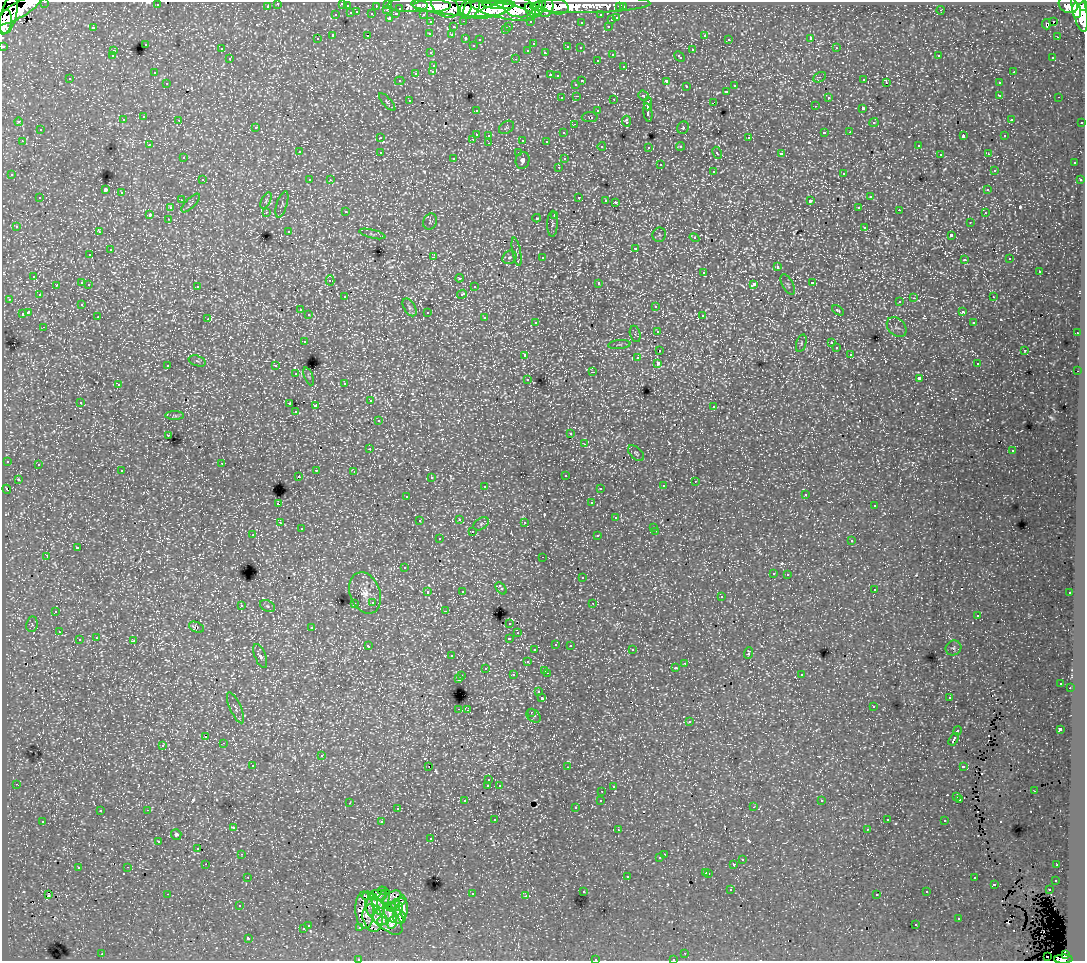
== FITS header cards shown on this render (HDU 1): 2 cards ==
NAXIS1  =                 1083
NAXIS2  =                  959

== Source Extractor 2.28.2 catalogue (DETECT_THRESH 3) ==
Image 1083 x 959 px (HDU 1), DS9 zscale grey, 1 PNG px = 1 image px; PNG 1087 x 963 px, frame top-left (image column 1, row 959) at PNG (2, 2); each listed source drawn as its Kron ellipse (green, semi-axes under 4 px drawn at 4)
Background 102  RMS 1.1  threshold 3.22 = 3 sigma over >= 5 px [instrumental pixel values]
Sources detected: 1015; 1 with non-positive FLUX_AUTO (blend fragments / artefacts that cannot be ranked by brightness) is neither listed nor drawn; of the other 1014, the 500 brightest by FLUX_AUTO listed and drawn (514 fainter detections omitted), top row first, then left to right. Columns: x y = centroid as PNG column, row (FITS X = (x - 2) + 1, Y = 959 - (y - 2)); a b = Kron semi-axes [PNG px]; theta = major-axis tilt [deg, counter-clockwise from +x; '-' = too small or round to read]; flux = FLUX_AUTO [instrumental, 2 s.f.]
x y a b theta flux
45 2 3 2 - 3400
278 3 3 3 - 2800
342 3 3 3 - 1000
388 4 3 3 - 5100
499 4 16 3 -2 100000
157 5 3 2 - 170
408 5 20 7 -1 29000
539 5 7 5 26 72000
590 5 60 8 2 190000
1068 5 10 8 -29 120000
267 6 3 3 - 2000
347 6 3 3 - 1000
376 6 3 2 - 1300
432 6 18 6 0 230000
445 6 15 10 -30 200000
555 6 13 8 -14 130000
1084 6 5 3 - 75000
459 7 48 8 -5 400000
518 7 15 10 -10 220000
546 7 10 7 80 130000
620 7 3 3 - 1500
623 7 3 3 - 2600
400 8 3 3 - 1100
466 9 8 5 68 120000
471 9 11 7 55 160000
1079 9 23 7 -78 370000
19 10 27 7 31 350000
387 10 3 2 - 430
494 10 21 5 19 240000
532 10 8 6 -44 150000
941 10 4 3 - 180
503 11 33 7 -12 440000
538 11 4 3 - 78000
1076 11 7 4 -87 160000
357 12 3 3 - 470
351 13 3 3 - 890
372 14 3 3 - 1300
396 14 4 3 - 910
423 14 3 2 - 2300
9 15 20 8 76 270000
336 15 3 3 - 540
601 15 3 3 - 1500
390 18 3 3 - 1700
617 18 3 3 - 650
611 20 3 3 - 330
464 21 3 2 - 470
530 21 3 3 - 1500
5 22 12 6 80 220000
431 22 3 3 - 2500
581 22 3 3 - 190
1054 22 3 3 - 2300
1046 24 5 4 - 380
509 26 3 2 - 340
608 26 3 2 - 490
93 27 3 3 - 1100
453 27 3 3 - 500
505 30 3 3 - 200
429 33 4 3 - 280
368 35 3 2 - 170
452 35 3 3 - 340
704 35 3 3 - 360
333 36 3 3 - 1800
1057 37 3 2 - 210
811 38 3 3 - 17000
317 39 3 3 - 250
466 39 4 3 - 470
729 39 3 3 - 160
480 40 3 3 - 330
145 44 3 3 - 540
533 44 3 3 - 190
473 45 3 3 - 300
3 46 3 3 - 5200
568 47 4 3 - 550
580 48 3 3 - 260
836 48 3 2 - 360
221 49 3 3 - 280
528 50 3 3 - 230
692 50 3 3 - 700
113 51 3 3 - 400
431 53 3 3 - 310
545 53 4 3 - 550
612 54 3 3 - 470
939 55 3 2 - 180
112 56 3 3 - 210
679 57 6 3 -44 570
1053 57 3 2 - 240
230 59 3 3 - 470
516 59 3 2 - 670
597 60 3 3 - 300
434 65 3 3 - 440
624 66 3 3 - 390
433 71 3 3 - 500
1013 72 3 2 - 400
154 73 3 3 - 160
416 73 3 3 - 800
550 75 3 3 - 580
558 76 3 3 - 260
820 77 7 4 27 210
70 79 3 3 - 320
864 80 3 2 - 220
400 81 5 4 - 180
582 81 3 2 - 600
666 81 3 3 - 1500
886 82 3 2 - 240
167 83 3 3 - 240
999 83 3 3 - 360
576 84 3 3 - 340
734 86 3 3 - 430
686 87 3 3 - 360
726 91 3 3 - 590
643 95 5 4 - 170
1000 95 3 3 - 390
577 96 3 2 - 380
828 97 3 3 - 300
1059 97 3 2 - 240
562 98 3 3 - 170
614 99 3 2 - 630
409 100 3 3 - 350
387 102 11 4 -49 160
713 103 4 3 - 610
648 104 7 3 88 3400
815 106 3 2 - 220
863 108 3 3 - 1400
476 110 3 3 - 270
598 111 3 3 - 450
648 113 9 3 -81 3400
144 117 3 3 - 270
590 117 8 5 0 210
1011 119 3 3 - 290
123 120 3 3 - 390
179 120 3 2 - 340
626 121 6 4 -86 360
19 122 4 3 - 280
874 122 4 4 - 180
1082 122 3 3 - 870
574 124 3 2 - 160
256 127 3 3 - 420
506 127 8 6 35 160
683 128 6 5 - 160
40 130 3 3 - 450
824 132 3 3 - 1200
849 132 3 2 - 290
564 133 3 3 - 270
476 134 3 3 - 1100
489 135 3 3 - 440
963 136 4 2 - 820
1005 136 3 3 - 320
380 138 3 3 - 250
749 138 3 3 - 570
473 139 3 2 - 320
523 140 3 3 - 910
22 141 3 3 - 440
546 141 3 3 - 160
489 143 3 2 - 350
149 145 3 2 - 220
602 146 4 4 - 210
680 146 4 3 - 510
918 146 3 3 - 280
649 147 3 3 - 230
299 152 3 3 - 440
380 152 3 3 - 450
519 153 3 3 - 280
717 153 6 4 -62 230
781 154 4 3 - 2300
940 154 3 3 - 220
988 154 3 2 - 190
183 158 3 3 - 240
454 158 3 3 - 270
564 159 3 3 - 260
523 160 8 7 - 340
1074 163 3 3 - 380
660 165 3 3 - 750
559 167 3 2 - 310
994 170 3 3 - 240
713 171 3 3 - 630
844 173 4 3 - 580
12 175 3 3 - 310
202 180 3 2 - 410
310 180 3 3 - 330
330 180 3 3 - 160
1080 180 3 3 - 260
105 190 3 3 - 12000
988 190 3 3 - 360
122 193 3 3 - 680
579 197 3 3 - 590
870 197 3 3 - 460
40 198 3 3 - 600
181 200 3 2 - 320
606 200 3 3 - 250
266 201 9 4 64 170
810 201 4 3 - 1600
615 202 3 3 - 680
191 203 12 5 45 190
282 204 13 5 73 180
170 207 4 3 - 600
859 207 3 3 - 270
899 210 3 2 - 250
266 212 3 2 - 440
346 212 3 3 - 310
985 213 3 3 - 260
150 214 3 3 - 1600
555 215 4 3 - 2400
537 218 4 3 - 230
168 219 3 2 - 290
430 222 8 6 66 190
970 222 3 2 - 240
552 224 13 5 88 260
16 226 3 3 - 260
865 227 3 3 - 610
289 231 3 3 - 210
99 232 4 3 - 280
372 234 13 4 -14 210
659 235 7 6 - 170
951 235 3 3 - 1300
694 238 5 3 - 480
635 248 3 3 - 830
110 250 3 3 - 940
517 252 14 4 -79 160
90 255 3 3 - 260
433 257 3 3 - 1100
510 257 7 6 - 250
542 257 3 3 - 340
1010 259 3 3 - 200
964 260 3 3 - 340
777 267 3 3 - 990
704 272 3 3 - 640
1039 272 3 3 - 750
34 276 3 3 - 320
459 278 4 3 - 210
330 280 5 4 - 240
82 283 4 3 - 820
599 283 3 3 - 2200
812 283 3 3 - 700
89 284 3 2 - 490
754 284 4 3 - 2000
56 285 3 3 - 310
788 285 11 5 -61 190
197 286 3 3 - 540
474 287 3 3 - 370
462 294 5 3 - 600
39 295 3 3 - 290
345 297 3 3 - 340
993 297 3 3 - 340
914 298 3 2 - 450
9 299 3 3 - 320
900 302 3 3 - 250
82 304 3 3 - 250
656 306 3 3 - 510
410 307 10 5 -58 210
300 310 3 3 - 290
838 310 6 4 -35 170
962 311 4 3 - 270
28 312 4 3 - 1800
427 312 3 3 - 680
22 314 3 3 - 1100
309 315 3 3 - 400
702 315 4 3 - 340
98 317 3 2 - 210
485 318 3 3 - 690
208 319 3 3 - 170
536 322 4 4 - 240
973 323 3 3 - 240
44 327 3 2 - 260
897 327 11 8 -46 300
657 331 3 3 - 270
1077 333 3 2 - 400
635 334 8 5 -76 180
304 341 3 3 - 450
801 343 9 5 73 160
831 343 3 3 - 270
619 345 11 4 5 200
836 348 3 3 - 340
660 350 3 3 - 500
1025 350 3 3 - 610
850 354 3 3 - 250
525 355 4 3 - 520
637 358 3 3 - 160
197 361 9 5 -17 170
658 363 4 4 - 3300
977 364 3 3 - 220
168 365 3 3 - 450
276 366 3 3 - 490
1078 371 2 2 - 300
593 372 3 2 - 700
296 374 3 3 - 190
309 376 9 4 -68 160
919 378 4 3 - 2800
528 379 3 3 - 290
345 383 3 3 - 220
118 385 3 3 - 480
370 401 3 2 - 370
80 402 3 2 - 280
290 404 3 3 - 630
315 406 3 3 - 730
714 406 3 3 - 280
296 412 4 3 - 250
175 416 9 4 -1 160
378 421 4 3 - 390
571 434 3 3 - 230
168 435 3 2 - 370
585 444 4 3 - 350
370 449 3 3 - 290
1013 451 3 3 - 260
636 453 10 5 -45 160
7 461 3 3 - 260
222 463 3 2 - 230
38 464 3 3 - 230
316 470 3 3 - 480
122 471 3 3 - 390
354 471 4 3 - 220
565 475 3 2 - 190
298 477 3 3 - 240
431 477 3 3 - 200
18 479 3 3 - 300
695 481 3 3 - 240
485 486 3 3 - 370
663 486 3 3 - 340
600 488 3 3 - 260
7 489 4 3 - 260
806 494 3 3 - 180
407 496 3 3 - 170
591 503 3 3 - 230
278 504 3 3 - 1500
874 506 3 3 - 240
616 518 3 3 - 530
459 519 3 3 - 480
419 521 3 3 - 250
525 522 3 3 - 320
280 523 3 3 - 360
481 524 8 5 32 190
654 527 3 3 - 210
301 529 3 3 - 170
472 531 3 2 - 330
656 531 3 2 - 380
253 535 3 3 - 210
598 536 3 3 - 390
439 539 3 3 - 440
852 541 3 3 - 460
77 548 4 3 - 1100
47 556 3 2 - 810
543 557 3 2 - 210
404 568 3 3 - 190
773 573 3 3 - 300
788 574 3 3 - 410
582 578 3 3 - 410
501 588 7 4 -49 410
874 589 3 3 - 330
462 591 3 3 - 230
428 592 3 3 - 620
365 593 21 15 -70 1100
1070 593 3 3 - 280
721 597 3 3 - 310
373 602 4 3 - 370
355 603 3 3 - 210
593 603 3 2 - 220
241 605 3 3 - 510
267 606 8 5 -27 180
56 611 3 3 - 480
445 611 3 3 - 290
978 615 3 3 - 470
510 623 3 3 - 380
32 624 8 5 81 170
197 627 8 5 -24 360
312 627 3 3 - 310
59 632 3 3 - 230
518 633 3 3 - 220
96 638 3 3 - 320
509 638 4 3 - 760
79 640 3 3 - 800
134 641 3 3 - 880
556 644 3 3 - 400
570 645 3 3 - 380
368 646 4 3 - 480
953 648 8 7 - 220
535 650 3 3 - 290
632 650 3 2 - 370
748 653 6 3 68 940
260 656 13 5 -68 390
451 656 3 2 - 180
527 662 3 3 - 530
685 663 3 2 - 430
485 668 3 3 - 380
676 668 3 3 - 190
545 670 3 2 - 470
547 673 3 2 - 540
801 674 3 3 - 470
513 675 3 3 - 440
462 676 3 3 - 360
459 679 3 3 - 1400
1061 683 3 3 - 200
1070 688 3 2 - 270
539 692 3 3 - 370
949 697 3 2 - 250
542 698 3 3 - 2200
873 707 3 3 - 320
235 708 17 5 -66 300
459 709 3 2 - 470
467 710 3 2 - 270
531 712 3 2 - 460
534 716 8 6 -41 210
689 722 3 3 - 550
1060 729 4 3 - 2900
957 731 5 3 - 1500
206 737 4 3 - 180
954 739 7 3 59 1600
224 743 3 2 - 350
163 745 3 3 - 500
321 756 3 3 - 730
253 765 3 2 - 250
963 766 4 3 - 860
429 767 3 2 - 870
567 767 3 2 - 180
489 780 4 3 - 350
16 784 3 2 - 280
499 785 3 3 - 300
488 786 3 3 - 1100
613 786 3 3 - 210
602 791 3 2 - 370
1034 791 3 2 - 200
957 797 3 3 - 490
960 799 3 3 - 230
601 800 3 3 - 320
465 801 3 3 - 340
822 801 3 3 - 170
349 803 3 2 - 420
754 807 3 2 - 400
575 808 3 3 - 280
397 809 3 3 - 310
147 810 3 2 - 580
100 811 3 3 - 290
495 819 3 3 - 240
887 820 3 3 - 300
43 821 3 3 - 220
945 821 3 3 - 410
382 822 3 3 - 1100
233 827 4 3 - 390
867 829 3 3 - 180
618 830 3 2 - 210
176 834 5 5 - 170
431 839 3 2 - 240
159 841 3 3 - 170
198 848 3 3 - 170
242 854 3 2 - 330
664 854 3 2 - 330
660 858 3 3 - 320
742 860 3 3 - 320
206 864 2 2 - 230
734 865 3 3 - 970
1057 865 3 2 - 170
128 867 3 2 - 290
78 868 3 3 - 660
706 872 3 3 - 540
709 873 3 3 - 580
627 876 3 3 - 800
248 877 3 2 - 200
974 878 3 3 - 410
1056 880 3 3 - 410
994 884 3 3 - 690
731 890 3 3 - 320
1049 890 3 2 - 210
382 891 4 3 - 220
583 891 3 3 - 310
927 892 3 3 - 290
48 894 3 3 - 270
167 894 3 2 - 900
472 894 3 2 - 350
378 895 8 5 -2 390
877 895 3 3 - 180
368 896 6 4 -6 600
526 896 3 3 - 220
392 898 10 6 28 580
384 899 10 5 68 520
396 904 10 4 22 460
372 905 11 5 85 940
239 906 3 3 - 220
378 906 10 5 -67 910
391 907 5 3 - 340
403 907 11 4 -86 660
398 909 7 4 59 770
364 910 18 9 -87 1800
390 914 10 5 -63 540
384 916 24 10 -44 1900
399 917 7 6 - 380
373 918 14 9 -74 1200
959 919 3 3 - 620
382 921 5 3 - 320
392 923 7 4 67 220
308 925 3 3 - 360
916 925 3 3 - 390
360 927 3 3 - 300
303 929 3 3 - 420
248 938 3 3 - 1800
685 953 3 2 - 280
102 954 3 2 - 550
1065 955 4 4 - 50000
1047 956 2 2 - 330
358 959 3 2 - 280
595 959 3 2 - 350
673 959 3 2 - 170
1063 959 9 4 1 92000
At the frame edge (FLAGS 8, measured only in part): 10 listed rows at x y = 45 2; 278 3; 342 3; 1084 6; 5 22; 3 46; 358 959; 595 959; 673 959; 1063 959
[514 fainter detections neither listed nor drawn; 1 non-positive-flux detection neither listed nor drawn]